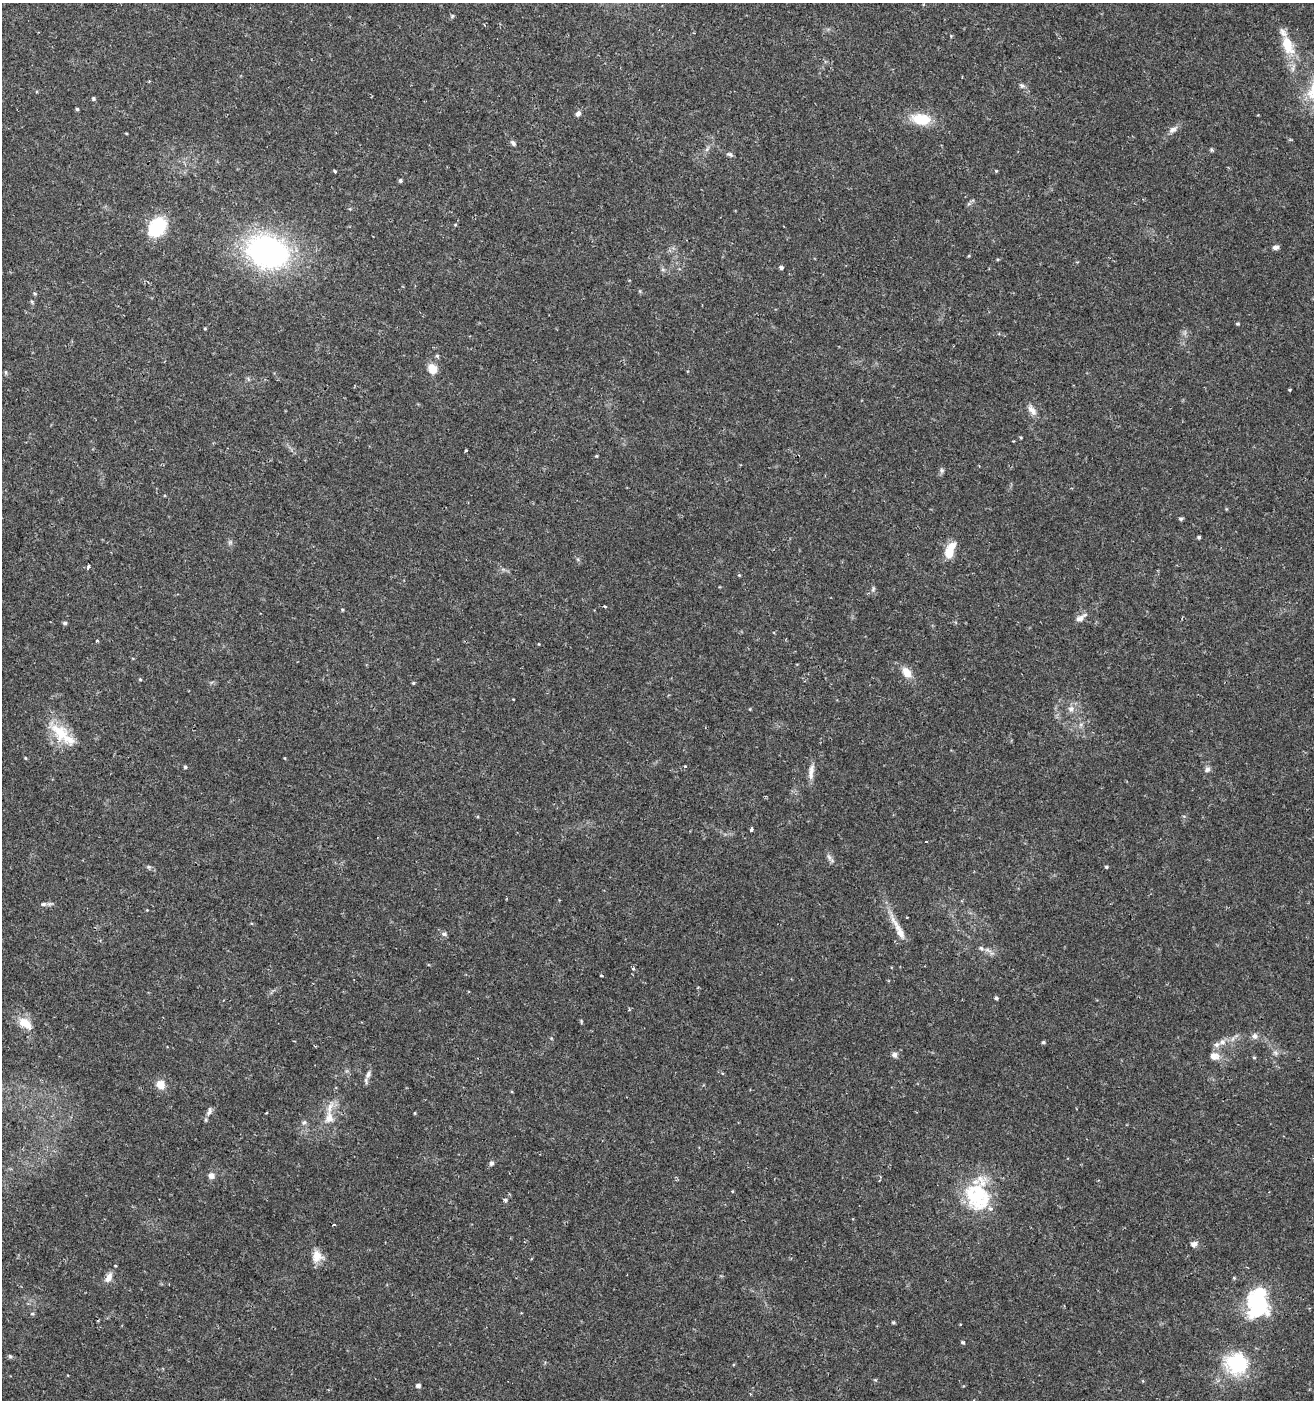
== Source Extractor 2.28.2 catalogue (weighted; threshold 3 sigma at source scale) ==
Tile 11 of 4 x 4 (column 3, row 3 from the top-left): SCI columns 2903-4214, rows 1404-2801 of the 5735 x 5611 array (HDU 1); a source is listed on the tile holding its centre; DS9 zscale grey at full resolution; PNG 1316 x 1402 px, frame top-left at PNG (2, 3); no overlay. Shown black and unused: <1% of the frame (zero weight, under 2 of 3 exposures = <1% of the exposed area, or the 3 px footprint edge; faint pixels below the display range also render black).
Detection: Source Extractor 2.28.2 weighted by HDU 2 'WHT'; one run over the whole footprint, this tile lists its part. Background 0.0352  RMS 0.0032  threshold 0.0142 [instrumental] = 3 sigma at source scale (4.5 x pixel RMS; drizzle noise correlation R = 1.50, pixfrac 1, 0.0396/0.0396 arcsec/px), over >= 5 px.
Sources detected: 102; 1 cosmic-ray / hot-pixel residue — not listed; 5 inside a brighter listed object's ellipse — not listed separately; the other 96 listed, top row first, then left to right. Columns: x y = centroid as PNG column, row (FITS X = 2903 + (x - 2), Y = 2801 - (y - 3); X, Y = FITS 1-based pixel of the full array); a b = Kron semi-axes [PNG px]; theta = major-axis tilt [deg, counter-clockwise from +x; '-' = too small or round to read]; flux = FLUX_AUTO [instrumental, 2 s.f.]
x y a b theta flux
452 16 6 5 - 0.46
1288 45 28 14 -71 8.4
1022 85 7 5 -67 0.73
93 99 7 4 -72 0.41
77 109 4 4 - 0.43
578 114 7 5 55 1.1
921 119 21 12 -7 9.3
1173 130 12 7 32 1.5
513 143 8 5 -46 0.76
730 154 8 5 -20 0.73
335 171 4 3 - 0.38
996 171 4 4 - 0.27
400 180 5 4 - 0.61
455 225 5 3 - 0.27
157 227 16 13 54 21
1275 247 7 5 10 1.1
268 252 37 27 -19 84
781 267 4 4 - 0.97
35 294 5 3 - 0.32
1238 324 5 4 - 0.37
205 329 5 3 - 0.28
437 356 5 4 - 0.48
432 369 12 10 -59 3.5
6 372 6 4 -89 0.43
1290 390 4 3 - 0.3
1032 410 15 7 -50 2.1
1013 441 2 2 - 0.3
465 450 3 2 - 0.36
596 456 5 3 - 0.28
942 470 8 6 -88 0.72
1181 519 5 4 - 0.56
1199 537 4 4 - 0.44
230 542 6 5 - 0.58
949 552 14 9 78 6
88 567 6 4 89 1
739 575 4 3 - 0.3
873 589 7 4 66 0.59
342 610 4 4 - 0.31
1080 618 12 8 23 1.7
65 623 6 4 0 0.55
97 641 3 3 - 0.43
907 673 15 9 -52 3.6
140 679 4 4 - 0.32
413 683 4 4 - 0.33
750 709 4 3 - 0.27
1071 709 10 8 -89 1.6
62 734 42 16 -43 10
25 758 4 4 - 0.26
685 766 4 3 - 0.37
185 767 4 4 - 0.53
1207 769 8 7 - 0.96
811 772 22 6 84 2.3
751 829 4 3 - 1.6
926 842 3 3 - 0.77
829 857 10 5 -63 1.1
149 867 6 5 - 0.55
1106 867 4 4 - 0.41
43 904 7 5 15 0.69
898 929 45 8 -62 5.1
444 934 7 5 -15 0.78
981 948 8 5 -17 0.76
633 969 5 3 - 0.37
601 975 3 3 - 0.51
698 988 4 3 - 0.35
996 998 4 4 - 0.57
25 1023 20 11 -37 5
1255 1036 8 7 - 1.3
1043 1042 5 4 - 0.52
1222 1042 9 8 - 1.7
1275 1053 8 6 -21 0.87
894 1055 7 6 - 1.2
1214 1056 12 8 -9 2.5
1254 1058 5 3 - 0.31
368 1075 11 7 67 1.4
160 1085 8 7 - 4.1
209 1111 13 6 68 1.4
415 1113 5 3 - 0.27
329 1118 15 11 89 3.7
304 1122 8 5 52 0.69
491 1163 6 5 - 0.93
211 1176 8 7 - 1.5
977 1197 39 31 -60 22
505 1200 6 4 -22 0.48
334 1225 3 3 - 0.87
1194 1244 9 7 24 1.4
317 1256 14 14 - 3.6
116 1265 3 2 - 0.37
108 1277 13 7 63 2.2
1234 1278 4 4 - 0.34
1258 1303 36 23 86 28
32 1314 5 4 - 0.44
893 1322 5 4 - 0.39
963 1342 5 4 - 0.51
10 1356 6 5 - 0.53
1236 1363 15 13 -19 31
418 1386 5 4 - 1.2